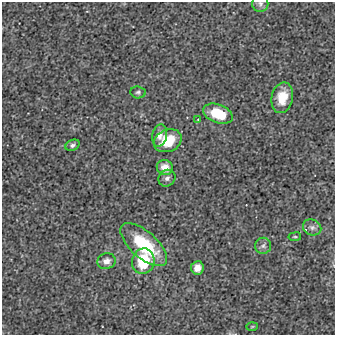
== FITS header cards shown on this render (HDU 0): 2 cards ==
NAXIS1  =                  333
NAXIS2  =                  333

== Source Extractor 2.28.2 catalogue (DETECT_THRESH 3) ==
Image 333 x 333 px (HDU 0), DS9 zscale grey, 1 PNG px = 1 image px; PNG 337 x 337 px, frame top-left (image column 1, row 333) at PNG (2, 2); each listed source drawn as its Kron ellipse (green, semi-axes under 4 px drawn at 4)
Background -2.59e-05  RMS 0.0042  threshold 0.0127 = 3 sigma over >= 5 px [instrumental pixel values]
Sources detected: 18; all 18 listed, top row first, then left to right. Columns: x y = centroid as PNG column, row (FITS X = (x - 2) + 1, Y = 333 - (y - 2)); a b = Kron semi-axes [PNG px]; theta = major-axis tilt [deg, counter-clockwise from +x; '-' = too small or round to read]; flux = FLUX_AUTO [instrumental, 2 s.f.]
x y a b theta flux
260 4 8 8 - 0.89
138 92 7 6 - 0.67
282 98 15 10 77 5
218 114 15 9 -21 7.7
198 119 4 2 - 0.17
160 135 11 7 78 1.9
168 141 14 11 24 7.2
72 145 7 5 25 0.74
165 167 8 7 - 3.1
167 178 9 8 - 1.1
312 227 9 7 -24 1.2
295 237 6 3 7 0.31
144 245 29 13 -41 15
263 246 8 8 - 0.99
106 261 9 8 - 1.7
143 261 13 11 76 12
197 268 7 6 - 2.3
252 327 6 4 2 0.32
At the frame edge (FLAGS 8, measured only in part): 1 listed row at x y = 260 4